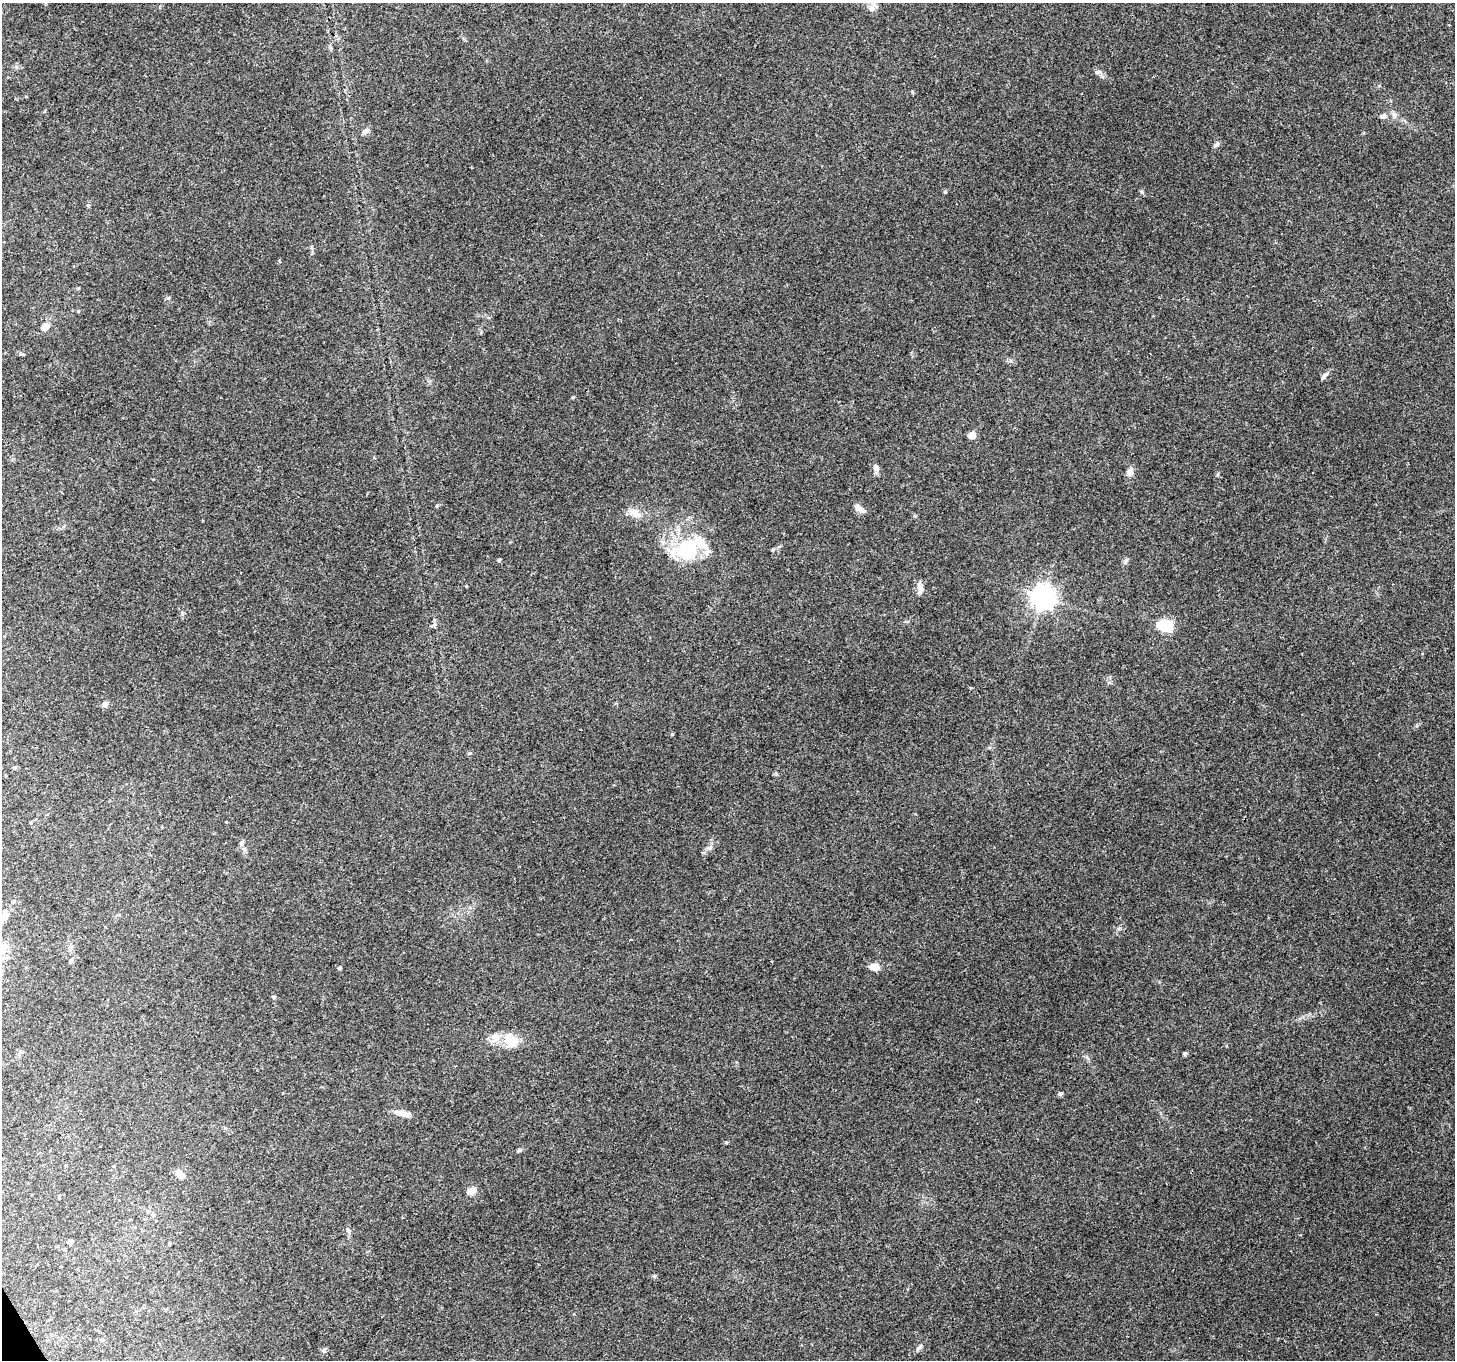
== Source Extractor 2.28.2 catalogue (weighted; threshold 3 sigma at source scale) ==
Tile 7 of 4 x 4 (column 3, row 2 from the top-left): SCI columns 2906-4358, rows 2824-4181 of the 5814 x 5707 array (HDU 1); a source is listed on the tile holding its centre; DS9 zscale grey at full resolution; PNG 1457 x 1362 px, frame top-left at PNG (2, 3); no overlay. Shown black and unused: <1% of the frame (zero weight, under 3 of 4 exposures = <1% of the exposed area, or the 3 px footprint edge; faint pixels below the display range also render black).
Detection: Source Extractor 2.28.2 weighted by HDU 2 'WHT'; one run over the whole footprint, this tile lists its part. Background 0.206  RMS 0.0076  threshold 0.0343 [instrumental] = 3 sigma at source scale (4.5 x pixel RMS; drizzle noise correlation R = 1.50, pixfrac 1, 0.0396/0.0396 arcsec/px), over >= 5 px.
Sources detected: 51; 4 inside a brighter listed object's ellipse — not listed separately; the other 47 listed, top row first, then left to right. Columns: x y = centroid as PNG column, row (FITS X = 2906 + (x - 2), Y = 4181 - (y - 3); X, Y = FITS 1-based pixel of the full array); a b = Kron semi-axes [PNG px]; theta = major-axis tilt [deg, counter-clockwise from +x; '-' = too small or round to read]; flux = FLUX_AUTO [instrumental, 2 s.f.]
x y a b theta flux
871 9 10 8 44 3.8
1098 72 10 4 11 1.7
1383 116 7 6 - 2.7
366 131 10 6 31 2.7
1217 144 9 4 36 1.6
88 206 5 4 - 1
78 311 5 3 - 0.7
46 327 11 8 38 4.4
1324 375 13 5 45 2.4
972 435 5 5 - 15
876 467 10 7 -73 3
1130 472 9 8 - 4.2
437 506 5 4 - 1
860 509 16 6 -37 4.2
635 513 16 10 -32 7.3
687 549 32 27 37 50
773 550 6 4 56 0.94
499 560 4 4 - 0.96
920 588 15 7 88 4.3
1043 597 8 8 - 580
1165 626 10 8 -15 38
105 704 7 6 - 2.6
672 734 4 4 - 0.77
15 768 5 5 - 1
242 842 7 6 - 1.9
709 848 8 6 0 1.9
13 902 5 4 - 1.4
118 915 5 3 - 0.84
4 917 12 8 73 3.8
4 958 7 4 19 1.6
71 961 6 5 - 1.5
874 967 9 7 -14 8.1
339 968 5 4 - 0.88
273 997 5 4 - 1
511 1041 21 17 -21 15
1185 1053 4 4 - 1.7
1060 1094 5 4 - 1.8
402 1113 22 7 -13 6
726 1142 5 3 - 0.72
519 1150 6 5 - 1.3
179 1173 9 7 -51 6.5
471 1191 11 8 34 5.3
153 1215 6 4 1 1
348 1230 7 5 -73 1.8
70 1242 4 4 - 3.3
169 1243 5 3 - 0.7
919 1347 13 5 46 2.4
Isophote crosses this tile's border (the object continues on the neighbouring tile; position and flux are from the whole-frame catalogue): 1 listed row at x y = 871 9
Unlisted compact peaks at least as high as the median listed source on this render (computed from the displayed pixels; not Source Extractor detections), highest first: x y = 573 397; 654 1276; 945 192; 1126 560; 912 92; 168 298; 324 1351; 1118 929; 470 753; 1218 474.